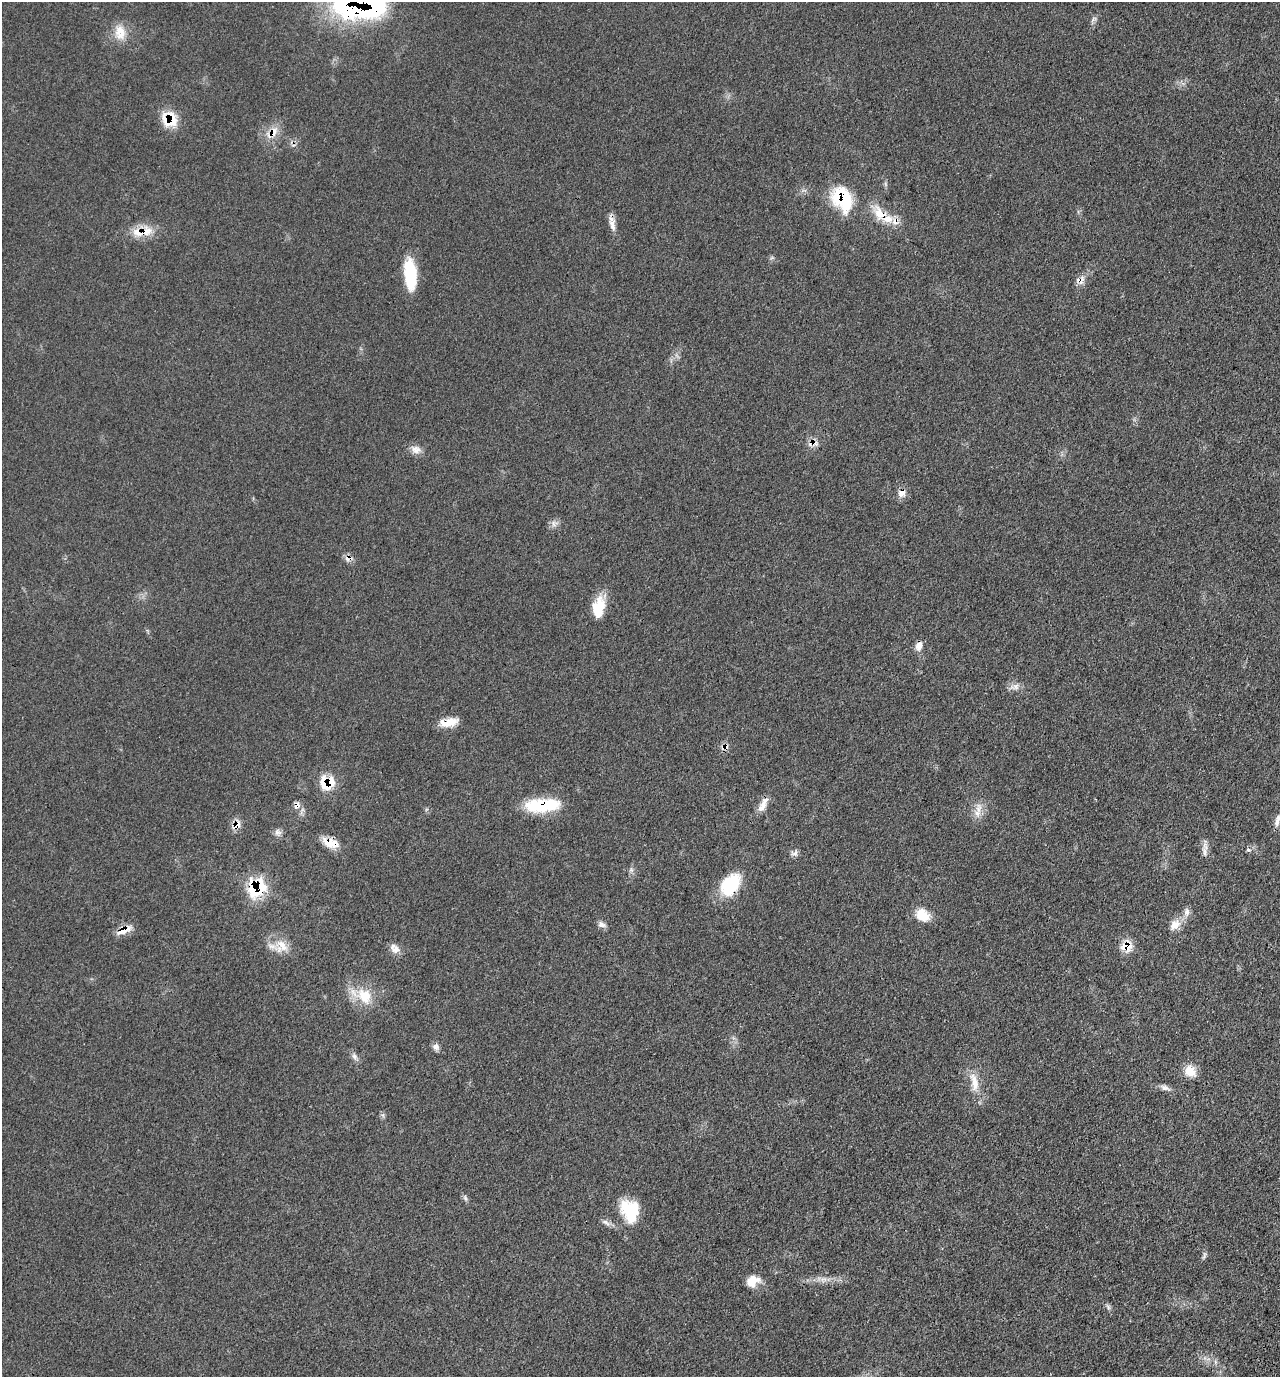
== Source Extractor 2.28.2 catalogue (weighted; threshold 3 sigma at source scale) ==
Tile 6 of 4 x 4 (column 2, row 2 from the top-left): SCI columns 1564-2841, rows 2893-4267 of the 5809 x 5792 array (HDU 1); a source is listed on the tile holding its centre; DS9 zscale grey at full resolution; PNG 1282 x 1379 px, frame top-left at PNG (2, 2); no overlay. Shown black and unused: <1% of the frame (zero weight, under 3 of 4 exposures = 9% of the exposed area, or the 3 px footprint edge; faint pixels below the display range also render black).
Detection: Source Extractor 2.28.2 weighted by HDU 2 'WHT'; one run over the whole footprint, this tile lists its part. Background 0.0661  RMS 0.005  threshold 0.0226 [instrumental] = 3 sigma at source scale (4.5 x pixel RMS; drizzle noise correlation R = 1.50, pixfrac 1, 0.05/0.05 arcsec/px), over >= 5 px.
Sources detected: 61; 4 inside a brighter listed object's ellipse — not listed separately; the other 57 listed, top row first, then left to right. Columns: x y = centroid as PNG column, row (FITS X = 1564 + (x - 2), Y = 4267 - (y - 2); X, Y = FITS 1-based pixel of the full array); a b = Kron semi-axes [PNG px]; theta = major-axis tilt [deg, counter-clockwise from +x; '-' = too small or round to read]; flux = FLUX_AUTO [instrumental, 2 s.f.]
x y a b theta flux
355 7 45 43 71 110
1094 19 9 5 33 1.3
120 32 21 15 87 8.7
169 119 21 17 -30 13
272 133 24 10 41 6.6
842 198 32 21 -62 27
880 214 30 14 -47 12
612 224 18 9 -82 3.9
146 232 23 12 13 8.7
410 274 35 13 -85 21
1080 280 13 10 20 3.4
812 443 16 7 10 3.6
415 449 14 10 -17 3.7
902 493 11 9 40 3.6
553 524 10 4 -89 1.4
348 558 12 7 -6 2.5
598 607 24 13 77 13
919 646 12 8 77 3.4
1015 687 15 8 13 3
449 722 22 9 12 7.8
725 747 11 6 13 2.6
327 783 16 14 7 14
297 805 11 8 73 2.4
542 805 38 14 4 27
762 807 17 8 53 4.2
978 810 20 8 84 4.8
1277 820 17 6 72 2.8
236 825 13 9 55 4.4
278 832 10 9 - 2.1
330 843 20 9 -19 8.5
1248 850 5 5 - 0.87
1204 852 17 6 -79 2.8
795 853 10 7 41 1.8
730 885 27 18 54 25
256 888 17 14 44 34
1187 912 13 7 83 2.8
922 915 18 13 -31 8.7
602 925 12 7 -18 2
1175 925 17 12 39 5.6
124 930 22 8 24 5.9
281 946 20 18 -22 8.3
1126 946 9 9 - 11
395 949 14 9 -35 3.6
363 995 30 18 -24 15
436 1047 9 8 - 2.2
354 1056 9 7 -63 1.9
1190 1071 15 12 -47 7.3
974 1082 30 11 -80 8.6
1165 1088 14 7 -17 2.4
465 1198 10 5 -66 1.2
630 1211 28 21 -71 19
606 1222 13 6 -28 2.1
1204 1256 11 3 71 1.1
823 1279 10 8 0 2.8
752 1281 16 12 28 7
1108 1307 9 5 -58 1.2
1215 1362 7 4 -89 0.99
Overlapping masked pixels (flux is a lower limit): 21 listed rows (the first 20) at x y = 355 7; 169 119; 272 133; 842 198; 880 214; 146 232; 1080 280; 812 443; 902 493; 348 558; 449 722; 725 747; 327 783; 297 805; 542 805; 236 825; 330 843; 730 885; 256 888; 124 930
Isophote crosses this tile's border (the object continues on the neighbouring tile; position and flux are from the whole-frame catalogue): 2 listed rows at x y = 355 7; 1277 820